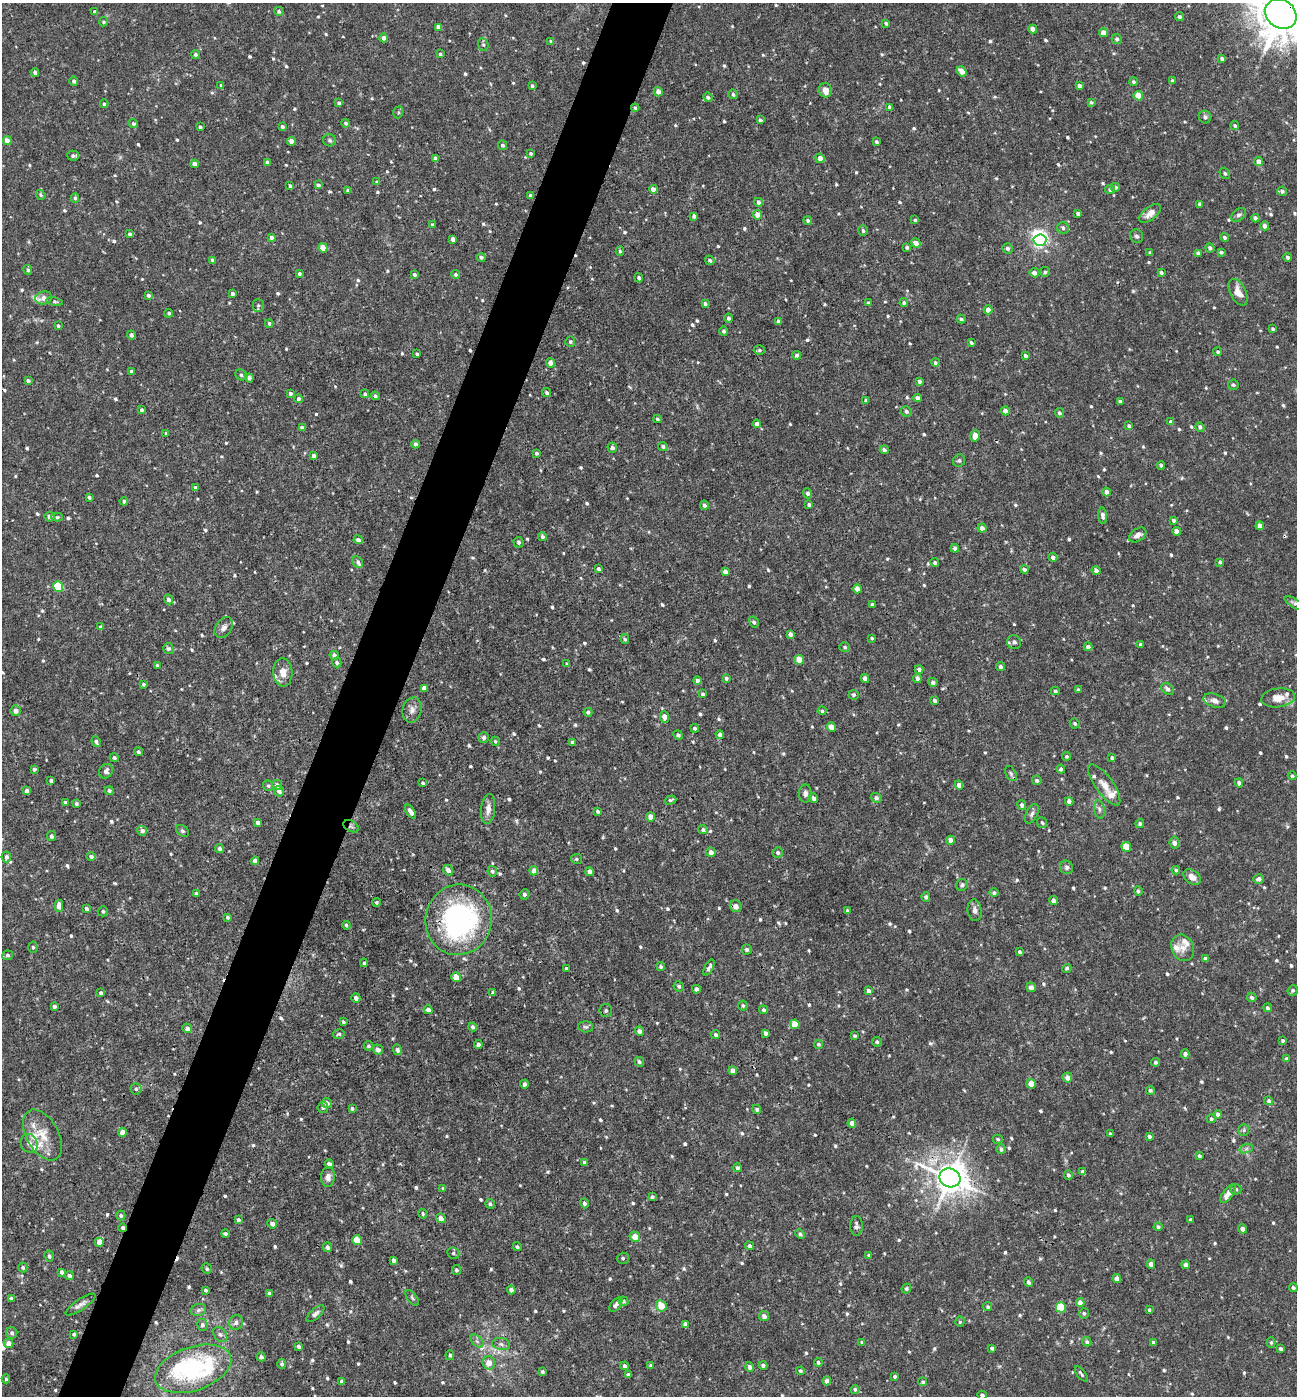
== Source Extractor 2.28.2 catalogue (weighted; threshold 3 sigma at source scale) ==
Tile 7 of 4 x 4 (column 3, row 2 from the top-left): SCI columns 2730-4024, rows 2791-4184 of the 5592 x 5579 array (HDU 1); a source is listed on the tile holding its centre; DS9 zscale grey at full resolution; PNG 1299 x 1398 px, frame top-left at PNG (2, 3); each listed source drawn as its Kron ellipse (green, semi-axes under 4 px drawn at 4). Shown black and unused: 5% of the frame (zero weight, under 3 of 4 exposures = <1% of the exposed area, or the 3 px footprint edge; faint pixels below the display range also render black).
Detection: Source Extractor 2.28.2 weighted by HDU 2 'WHT'; one run over the whole footprint, this tile lists its part. Background 0.019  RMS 0.0026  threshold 0.0117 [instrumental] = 3 sigma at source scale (4.5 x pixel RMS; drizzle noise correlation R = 1.50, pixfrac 1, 0.05/0.05 arcsec/px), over >= 5 px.
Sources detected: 810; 2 inside a brighter object's white glare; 5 cosmic-ray / hot-pixel residue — neither listed nor drawn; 15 inside a brighter listed object's ellipse — not listed separately; of the other 788, all 500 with FLUX_AUTO >= 0.42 (the completeness limit of this list) listed and drawn (288 fainter detections not listed), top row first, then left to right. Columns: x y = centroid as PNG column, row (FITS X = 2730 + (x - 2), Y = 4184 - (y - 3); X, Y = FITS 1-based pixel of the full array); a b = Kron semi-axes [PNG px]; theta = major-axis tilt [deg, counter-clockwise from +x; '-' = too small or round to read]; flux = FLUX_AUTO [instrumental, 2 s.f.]
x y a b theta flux
279 11 5 4 - 0.65
95 12 4 3 - 0.72
1281 14 16 14 -39 1200
1179 17 4 4 - 0.64
103 22 5 4 - 0.43
886 23 4 3 - 0.44
438 27 4 4 - 1.5
1033 29 4 4 - 1.9
1104 33 4 4 - 2.5
384 38 4 4 - 1.3
1117 39 5 5 - 0.69
551 41 4 3 - 0.49
483 45 6 5 - 0.45
440 54 3 3 - 0.45
195 55 4 4 - 0.59
1222 59 4 3 - 0.72
962 71 5 4 - 2.3
35 72 4 4 - 0.87
74 81 4 4 - 0.62
1172 81 3 3 - 0.51
1134 82 4 4 - 0.48
221 85 4 3 - 0.47
532 86 4 4 - 0.52
1079 86 4 3 - 0.87
825 90 7 6 - 2.1
658 92 5 4 - 1.5
733 94 5 4 - 0.53
1138 96 5 4 - 4.4
708 97 5 4 - 0.66
1091 102 3 3 - 0.43
339 103 3 3 - 0.5
104 104 4 4 - 0.43
890 107 4 4 - 0.71
635 108 4 4 - 0.43
398 112 6 4 72 0.44
1205 117 6 6 - 0.78
760 120 4 3 - 0.58
346 123 4 4 - 0.56
133 124 5 4 - 0.65
282 126 3 3 - 0.51
1235 126 4 4 - 0.43
200 127 3 3 - 0.48
330 140 6 6 - 0.51
7 141 4 4 - 2.2
291 141 4 4 - 1.7
876 142 4 3 - 0.48
502 145 5 4 - 0.6
531 153 3 3 - 0.43
73 156 6 5 - 0.72
435 158 4 3 - 0.47
820 158 5 4 - 1.5
268 162 4 4 - 1
1259 162 4 4 - 1.7
195 164 4 4 - 1.6
1225 173 6 5 - 0.51
377 182 4 3 - 0.57
318 185 4 3 - 0.69
290 186 4 3 - 0.51
1115 187 4 4 - 0.64
653 189 4 4 - 1.6
348 190 4 4 - 0.43
1110 190 5 4 - 0.66
1282 191 5 4 - 0.56
41 195 5 4 - 0.48
530 196 3 3 - 0.64
75 198 4 4 - 0.43
759 202 4 4 - 1.2
1200 204 4 3 - 0.61
1150 213 13 6 38 1.9
1078 214 4 4 - 1.1
757 215 5 4 - 2
1239 215 8 5 38 0.73
694 216 4 4 - 0.75
1255 218 4 4 - 0.95
808 220 4 4 - 0.6
915 220 4 3 - 0.44
432 225 4 3 - 0.43
1265 226 4 4 - 1.3
1063 228 6 6 - 0.62
863 231 5 5 - 0.54
130 234 3 3 - 0.63
1136 236 7 6 - 0.66
271 237 4 4 - 0.74
1225 237 4 4 - 0.65
453 239 4 4 - 1.2
1040 240 6 5 - 59
916 243 5 4 - 1.9
907 247 4 3 - 0.66
323 248 4 4 - 4.8
1008 248 5 5 - 0.74
1210 248 4 4 - 0.68
620 251 4 3 - 0.45
1221 252 4 3 - 0.46
1150 253 4 3 - 0.55
1198 253 4 4 - 0.88
481 257 4 4 - 0.46
1288 257 4 4 - 0.61
213 260 4 3 - 0.65
710 260 5 4 - 0.54
28 270 5 4 - 0.58
1045 272 5 4 - 0.46
1161 272 4 3 - 0.56
1034 273 5 4 - 1.5
299 274 3 3 - 0.44
414 274 4 4 - 0.6
455 274 4 4 - 0.44
639 278 4 3 - 0.57
1238 292 14 8 -63 2.7
232 294 3 3 - 0.58
148 295 4 3 - 0.62
44 298 8 6 13 1.7
55 301 8 4 -11 0.48
705 303 4 4 - 0.55
868 303 4 3 - 0.76
904 303 4 4 - 0.47
258 305 6 5 - 0.51
988 310 4 4 - 1.7
169 313 4 4 - 0.49
729 318 4 4 - 0.63
961 319 4 3 - 0.45
778 321 4 3 - 0.97
269 323 4 4 - 0.52
58 326 3 3 - 0.45
1273 329 3 3 - 0.46
724 331 5 4 - 0.61
131 335 4 4 - 0.72
570 342 5 5 - 0.46
971 343 4 3 - 0.53
759 350 5 4 - 0.43
1218 352 4 4 - 0.46
417 354 3 3 - 0.44
797 355 4 4 - 0.75
1025 356 4 3 - 0.57
550 363 4 4 - 1.6
935 363 4 4 - 0.49
132 372 4 4 - 1.2
241 375 6 5 - 0.62
249 378 4 4 - 0.84
28 380 4 3 - 0.52
919 381 4 3 - 0.68
1233 385 5 5 - 0.54
290 393 3 3 - 0.59
547 393 4 3 - 0.52
365 394 4 4 - 0.51
375 396 4 4 - 0.52
917 398 4 4 - 1.3
298 399 4 4 - 0.67
866 401 4 3 - 0.8
1120 401 4 3 - 0.66
142 410 3 3 - 0.5
906 411 5 5 - 0.66
1005 411 4 4 - 1.7
1059 413 5 4 - 0.58
657 419 4 4 - 0.47
1171 422 4 4 - 0.88
757 424 4 4 - 1.3
1129 426 4 4 - 0.62
1200 427 4 4 - 0.74
302 428 4 4 - 0.88
166 433 4 3 - 0.54
975 436 6 4 76 2.4
416 444 4 4 - 0.78
663 446 5 4 - 0.65
612 448 5 4 - 0.78
884 450 4 4 - 0.62
536 453 3 3 - 0.43
314 456 4 4 - 0.86
959 461 6 6 - 0.5
1161 465 4 4 - 0.54
195 488 4 3 - 0.7
1107 492 4 4 - 1.1
808 493 5 4 - 0.73
89 497 4 3 - 0.54
124 501 4 4 - 0.57
704 505 4 4 - 0.68
809 505 4 3 - 0.62
1103 516 8 4 -85 1.1
50 517 5 4 - 1.2
57 517 6 4 1 0.44
1173 520 4 3 - 0.5
1260 526 4 4 - 1.5
982 528 4 4 - 0.97
1176 531 4 4 - 1.5
1138 535 9 6 33 1.4
542 536 4 4 - 0.52
358 540 4 4 - 0.87
519 542 5 5 - 0.51
955 548 4 4 - 0.81
1053 557 4 4 - 0.88
358 562 6 5 - 0.71
1220 562 4 4 - 0.49
935 563 4 4 - 0.59
598 569 4 3 - 0.57
1024 570 4 4 - 0.6
1096 570 4 4 - 1
725 572 4 4 - 1.1
58 586 5 5 - 12
857 589 4 4 - 1.8
169 599 5 4 - 0.86
1294 603 11 4 -30 0.64
872 604 4 3 - 0.47
754 622 6 4 -59 0.61
101 627 4 3 - 0.51
224 628 11 8 54 1.2
790 634 4 4 - 0.9
872 638 3 3 - 0.42
625 639 5 4 - 0.42
1014 642 7 6 - 0.92
1140 645 4 3 - 0.72
845 647 5 5 - 0.46
1088 647 4 4 - 0.91
168 649 5 5 - 0.63
334 655 5 4 - 1.1
799 660 5 4 - 3.4
337 663 5 4 - 0.56
567 664 4 3 - 0.52
157 665 3 3 - 0.49
1000 667 5 4 - 0.6
919 669 4 4 - 0.76
283 672 14 9 -86 2.5
726 678 4 4 - 0.55
917 678 4 4 - 0.97
865 679 4 4 - 1
697 681 4 4 - 0.99
933 682 5 4 - 0.71
143 684 3 3 - 0.46
424 688 4 4 - 1.2
1168 689 7 5 -39 0.85
1078 690 4 3 - 0.52
1055 691 4 4 - 0.44
703 694 4 3 - 0.57
854 695 5 5 - 0.53
1278 698 17 9 6 2.8
935 700 4 4 - 0.68
1215 701 11 6 -18 1.3
412 710 13 9 76 1.6
16 711 5 5 - 1.3
822 711 4 4 - 0.45
588 712 4 4 - 0.65
665 717 6 4 -85 2.1
1075 724 5 4 - 0.44
831 727 5 4 - 2.9
695 728 4 4 - 0.53
678 735 5 4 - 0.58
720 735 4 4 - 1.1
484 737 5 5 - 0.69
495 741 5 4 - 0.42
96 742 5 4 - 0.68
573 742 4 3 - 0.53
138 752 4 4 - 0.59
1067 756 4 4 - 0.51
114 758 4 4 - 0.58
1112 758 4 4 - 0.56
34 769 4 4 - 0.45
1061 769 4 4 - 0.61
106 771 8 6 56 0.98
1011 773 8 5 -63 0.54
1292 776 4 4 - 0.45
51 780 4 3 - 0.57
1037 780 5 4 - 0.62
423 783 3 3 - 0.52
1239 783 4 4 - 0.76
277 785 5 5 - 0.89
959 785 4 4 - 1.6
1104 785 24 9 -54 2.8
268 786 5 5 - 0.47
27 791 4 4 - 1.1
109 791 4 4 - 0.56
279 791 5 5 - 0.97
805 793 9 6 90 1
814 798 5 4 - 0.76
876 798 5 4 - 0.73
670 800 6 4 17 0.47
1069 801 4 4 - 1.2
65 802 3 3 - 0.55
76 804 4 4 - 0.58
1022 805 5 4 - 0.85
488 809 15 7 85 1.7
1099 809 9 5 -77 0.76
598 811 3 3 - 0.54
410 812 8 3 -58 1.2
1032 814 10 5 62 0.8
650 817 4 4 - 1.8
258 822 4 4 - 0.96
1042 823 5 5 - 0.48
1140 824 5 4 - 0.54
351 826 8 5 -29 0.66
703 830 5 4 - 0.58
142 831 5 5 - 0.86
182 831 7 5 -41 0.5
51 836 5 4 - 0.63
951 840 4 4 - 1.3
1174 843 6 5 - 1
1126 847 5 4 - 6.6
220 849 4 4 - 0.85
711 852 5 4 - 1.1
778 852 5 5 - 0.54
6 857 5 4 - 0.75
91 857 4 4 - 0.61
576 859 5 5 - 0.51
255 861 4 4 - 1.1
1067 867 7 6 - 0.6
448 870 5 4 - 1
1176 870 4 4 - 0.44
492 871 5 4 - 0.57
534 871 4 4 - 1.6
590 872 4 4 - 1.3
1192 877 9 6 -35 1.7
1259 879 5 4 - 0.96
962 885 6 5 - 0.77
1138 891 4 4 - 0.58
994 893 4 4 - 0.57
196 894 4 3 - 0.5
524 894 5 4 - 0.64
926 897 5 4 - 0.63
1054 901 4 4 - 1.1
376 902 4 4 - 0.47
59 906 6 4 -88 2
736 906 6 6 - 1.5
86 909 4 3 - 0.6
975 910 11 7 -82 1.1
103 911 5 5 - 0.55
847 911 3 3 - 0.58
227 917 4 3 - 0.62
459 920 35 33 77 53
346 925 4 3 - 0.46
33 947 5 4 - 0.44
1183 948 14 11 -68 2.2
747 949 5 5 - 0.72
1020 952 4 4 - 0.59
7 955 5 5 - 0.56
1205 959 4 4 - 0.93
364 963 4 4 - 0.42
661 967 4 4 - 0.52
709 968 9 4 63 0.84
1067 968 5 4 - 0.49
567 969 3 3 - 0.62
456 977 5 4 - 2.6
679 986 5 5 - 0.56
1031 987 5 4 - 1.1
696 989 4 4 - 0.96
1293 990 5 5 - 0.54
868 991 4 4 - 1.2
101 993 3 3 - 0.62
493 993 4 3 - 0.59
1252 997 5 4 - 0.61
356 998 5 4 - 1
743 1005 5 5 - 0.54
54 1006 4 4 - 0.66
1268 1008 4 4 - 0.54
428 1010 4 4 - 1.1
763 1010 4 4 - 0.46
606 1011 6 6 - 0.61
343 1022 4 3 - 0.53
795 1024 5 4 - 4.4
473 1027 4 4 - 0.61
586 1027 7 5 -1 0.5
187 1028 5 4 - 1
639 1031 5 4 - 1.2
765 1033 4 4 - 1
339 1034 6 4 16 0.45
716 1035 5 4 - 0.57
855 1036 4 3 - 0.5
1283 1041 4 3 - 0.44
877 1042 5 4 - 0.49
478 1044 4 4 - 0.87
818 1044 5 4 - 0.45
368 1046 5 4 - 0.5
378 1050 5 5 - 1
397 1050 5 4 - 0.73
1185 1054 4 4 - 0.88
1286 1059 4 3 - 0.87
639 1062 5 4 - 0.61
1156 1062 4 4 - 0.59
733 1071 4 4 - 1.7
1067 1078 5 5 - 1.2
524 1084 4 4 - 0.69
1031 1084 5 4 - 3.3
136 1089 5 5 - 0.57
1150 1090 4 4 - 0.44
1269 1101 4 4 - 0.56
327 1103 5 5 - 1.2
323 1107 5 5 - 0.5
352 1108 4 3 - 0.47
757 1109 4 4 - 0.58
1218 1114 4 4 - 0.83
1211 1119 4 4 - 0.49
852 1123 4 4 - 1.1
1244 1130 6 5 - 0.47
122 1133 4 4 - 2.3
1110 1134 3 3 - 0.44
43 1135 28 16 -60 5.4
1149 1136 4 3 - 0.63
998 1139 5 4 - 0.43
29 1143 9 8 - 1.1
1001 1149 5 4 - 0.68
1246 1149 7 4 19 0.58
1199 1156 3 3 - 0.48
584 1162 3 3 - 0.48
329 1164 4 4 - 1.1
737 1168 4 4 - 0.69
1083 1172 4 4 - 1.2
1068 1175 4 4 - 0.56
328 1177 9 7 84 1.4
950 1178 10 9 - 470
443 1188 4 3 - 0.45
1236 1189 5 5 - 0.57
1228 1194 10 5 53 2.2
652 1197 4 4 - 0.63
584 1203 5 4 - 0.63
490 1204 5 4 - 0.5
423 1214 5 4 - 0.45
121 1215 5 4 - 0.54
441 1218 5 4 - 1.6
238 1220 4 3 - 0.48
1191 1220 3 3 - 0.57
272 1224 5 4 - 0.97
856 1226 10 6 90 0.79
1158 1227 4 4 - 0.56
123 1228 4 3 - 0.82
1243 1229 4 4 - 1.1
225 1234 4 3 - 0.56
800 1234 5 4 - 0.6
635 1237 5 5 - 2.9
357 1240 5 5 - 5.2
99 1242 4 4 - 2.1
749 1246 4 4 - 0.63
327 1247 5 4 - 0.8
517 1247 4 4 - 0.45
453 1253 6 5 - 0.52
869 1255 4 4 - 0.53
49 1256 5 4 - 0.67
623 1258 6 5 - 0.51
393 1260 4 3 - 0.76
1151 1264 4 4 - 1.6
1186 1265 4 4 - 1
23 1267 5 4 - 0.59
207 1269 5 5 - 0.51
456 1270 5 4 - 0.6
61 1272 4 3 - 0.65
69 1276 4 4 - 0.87
1117 1279 4 4 - 1.5
1029 1282 5 4 - 0.78
1293 1288 4 4 - 0.53
906 1289 5 4 - 0.45
206 1290 3 3 - 0.45
511 1290 4 4 - 0.85
269 1294 4 3 - 0.75
11 1298 4 4 - 0.52
412 1298 9 4 -52 0.46
624 1301 5 5 - 0.43
1080 1303 4 4 - 2.1
80 1304 17 5 34 1.3
616 1305 8 4 51 0.95
661 1306 6 5 - 3.6
988 1307 5 4 - 0.43
1061 1307 5 5 - 10
198 1310 8 6 17 0.75
1149 1310 3 3 - 0.42
1084 1313 5 5 - 0.5
315 1314 11 5 41 0.86
764 1316 5 5 - 1.1
236 1322 7 6 - 0.94
960 1322 5 4 - 0.42
685 1324 4 4 - 1
202 1325 6 5 - 0.72
12 1333 6 5 - 0.62
74 1334 4 3 - 0.42
220 1334 8 6 -49 0.75
477 1341 8 5 -45 0.68
862 1342 4 4 - 0.43
1087 1342 5 4 - 0.54
1153 1342 3 3 - 0.56
1271 1342 5 4 - 0.5
8 1343 5 4 - 1.4
501 1344 9 6 -11 0.88
299 1346 4 3 - 0.64
992 1348 4 3 - 0.56
1281 1349 3 3 - 0.65
450 1355 5 4 - 0.48
261 1357 4 4 - 0.83
818 1362 4 4 - 0.49
489 1363 6 6 - 2.2
282 1364 5 4 - 0.52
763 1365 4 4 - 0.7
624 1366 4 4 - 0.64
651 1366 4 3 - 0.61
749 1367 5 4 - 0.85
193 1369 39 21 19 34
800 1371 4 4 - 0.46
542 1372 4 3 - 0.56
1081 1374 9 4 -54 0.54
628 1375 4 3 - 0.61
895 1376 3 3 - 0.5
6 1379 4 4 - 0.43
827 1381 4 4 - 1.2
342 1382 4 4 - 0.92
923 1382 4 4 - 0.46
855 1389 4 4 - 0.54
982 1395 5 4 - 0.7
Overlapping masked pixels (flux is a lower limit): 6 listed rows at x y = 1281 14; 635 108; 351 826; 459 920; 950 1178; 123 1228
Isophote crosses this tile's border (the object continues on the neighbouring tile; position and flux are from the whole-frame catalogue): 2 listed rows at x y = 1281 14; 982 1395